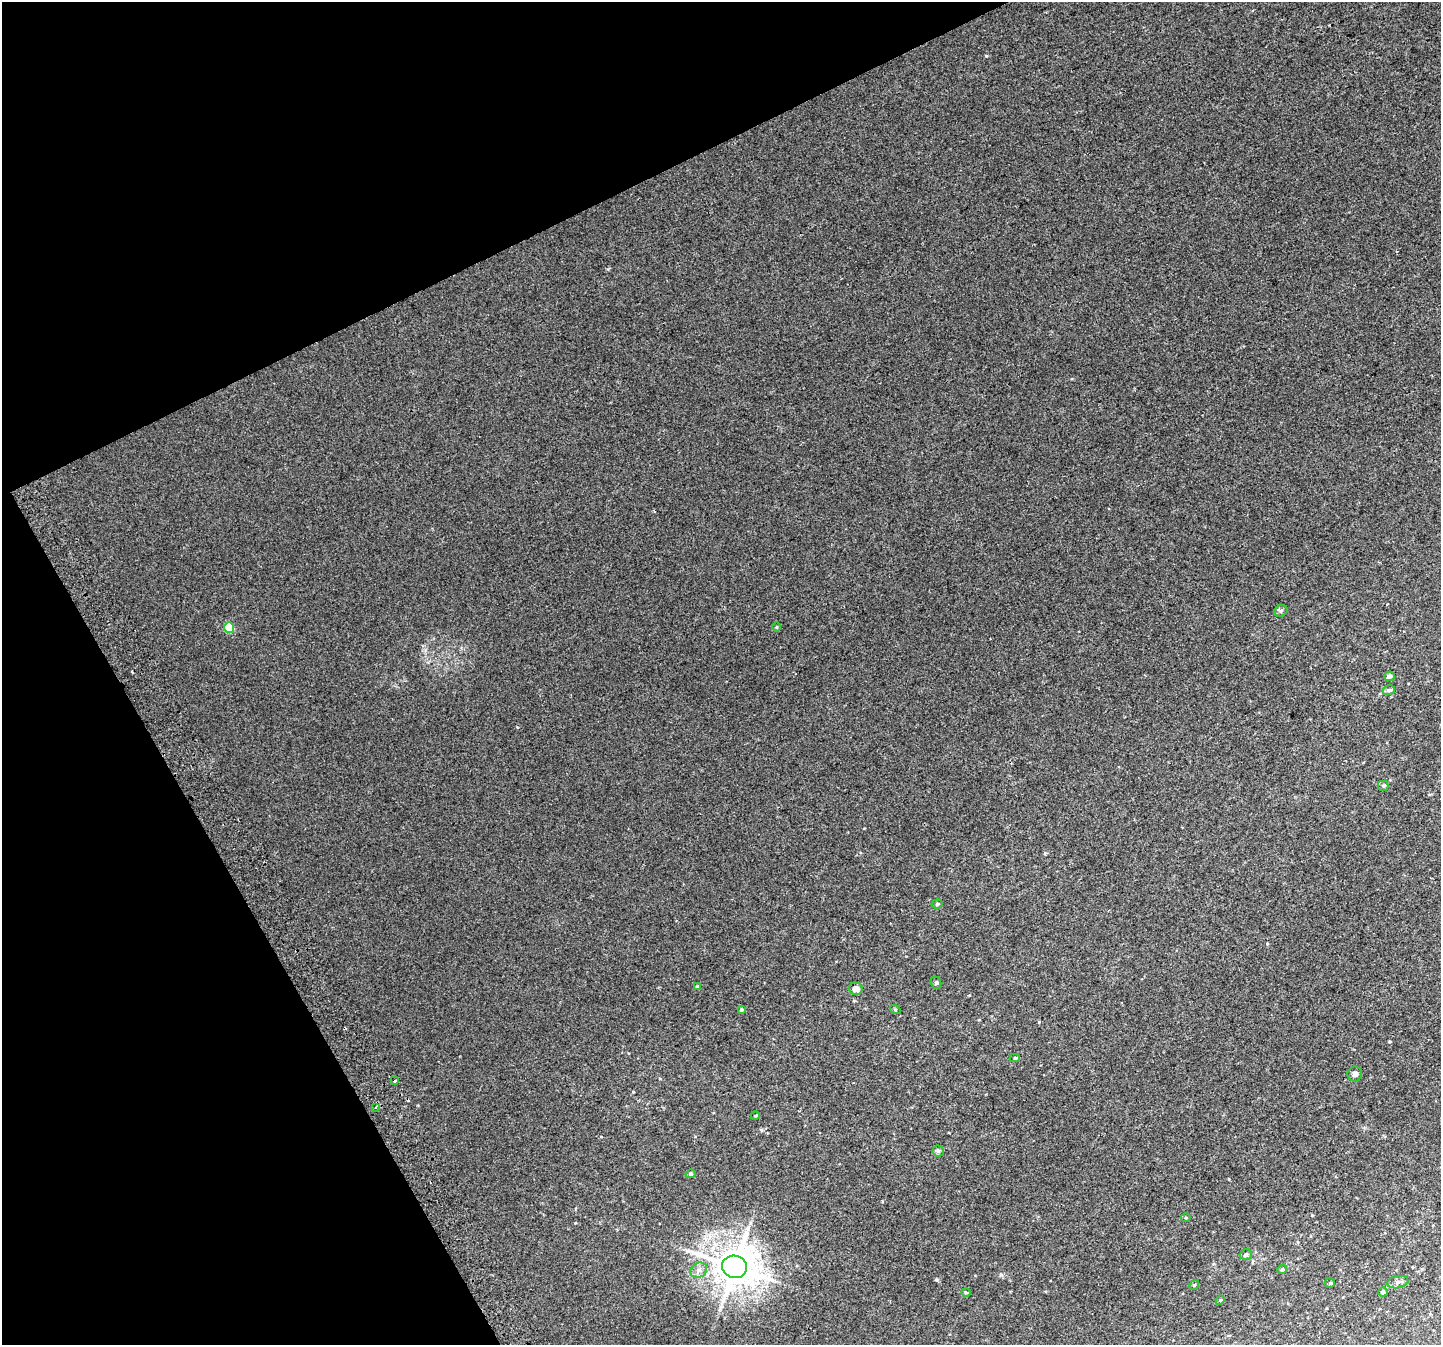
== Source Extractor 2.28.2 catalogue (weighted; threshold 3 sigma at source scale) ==
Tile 5 of 4 x 4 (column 1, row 2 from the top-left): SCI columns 42-1480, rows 2868-4210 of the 5835 x 5676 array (HDU 1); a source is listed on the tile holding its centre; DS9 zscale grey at full resolution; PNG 1443 x 1347 px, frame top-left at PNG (2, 2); each listed source drawn as its Kron ellipse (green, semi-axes under 4 px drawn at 4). Shown black and unused: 24% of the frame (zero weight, under 2 of 3 exposures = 2% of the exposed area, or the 3 px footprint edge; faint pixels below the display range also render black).
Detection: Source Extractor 2.28.2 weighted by HDU 2 'WHT'; one run over the whole footprint, this tile lists its part. Background 0.012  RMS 0.0062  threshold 0.0279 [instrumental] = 3 sigma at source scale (4.5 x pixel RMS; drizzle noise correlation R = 1.50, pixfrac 1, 0.0396/0.0396 arcsec/px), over >= 5 px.
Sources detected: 31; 1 cosmic-ray / hot-pixel residue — neither listed nor drawn; the other 30 listed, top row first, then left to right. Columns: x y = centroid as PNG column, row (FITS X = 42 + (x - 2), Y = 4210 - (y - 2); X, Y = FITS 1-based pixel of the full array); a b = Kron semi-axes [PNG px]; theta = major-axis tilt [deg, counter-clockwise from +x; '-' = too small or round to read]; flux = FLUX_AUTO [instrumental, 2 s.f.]
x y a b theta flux
1281 611 7 5 21 1.2
777 627 5 3 - 0.52
229 628 5 5 - 20
1389 676 5 4 - 1.7
1389 690 6 5 - 1.6
1383 786 5 5 - 1
937 904 5 4 - 0.86
936 983 6 5 - 0.86
697 987 4 4 - 0.65
856 989 7 6 - 4.3
895 1009 5 3 - 0.51
742 1010 3 3 - 2.3
1015 1058 5 4 - 0.95
1355 1074 7 7 - 2.1
394 1081 4 3 - 8.9
375 1108 4 3 - 0.77
755 1116 4 3 - 0.57
938 1151 5 5 - 1.1
690 1174 5 4 - 0.87
1186 1218 5 3 - 0.6
1246 1255 6 5 - 1.4
734 1267 12 11 - 1700
1282 1269 5 4 - 0.83
699 1270 9 7 31 2.7
1398 1282 11 6 11 2.3
1330 1283 5 4 - 0.6
1194 1285 5 4 - 0.68
966 1292 5 3 - 0.57
1383 1292 4 4 - 1.7
1220 1300 5 4 - 0.64
Unlisted compact peaks at least as high as the median listed source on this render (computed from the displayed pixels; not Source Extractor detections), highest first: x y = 986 56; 936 1280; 1001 1275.